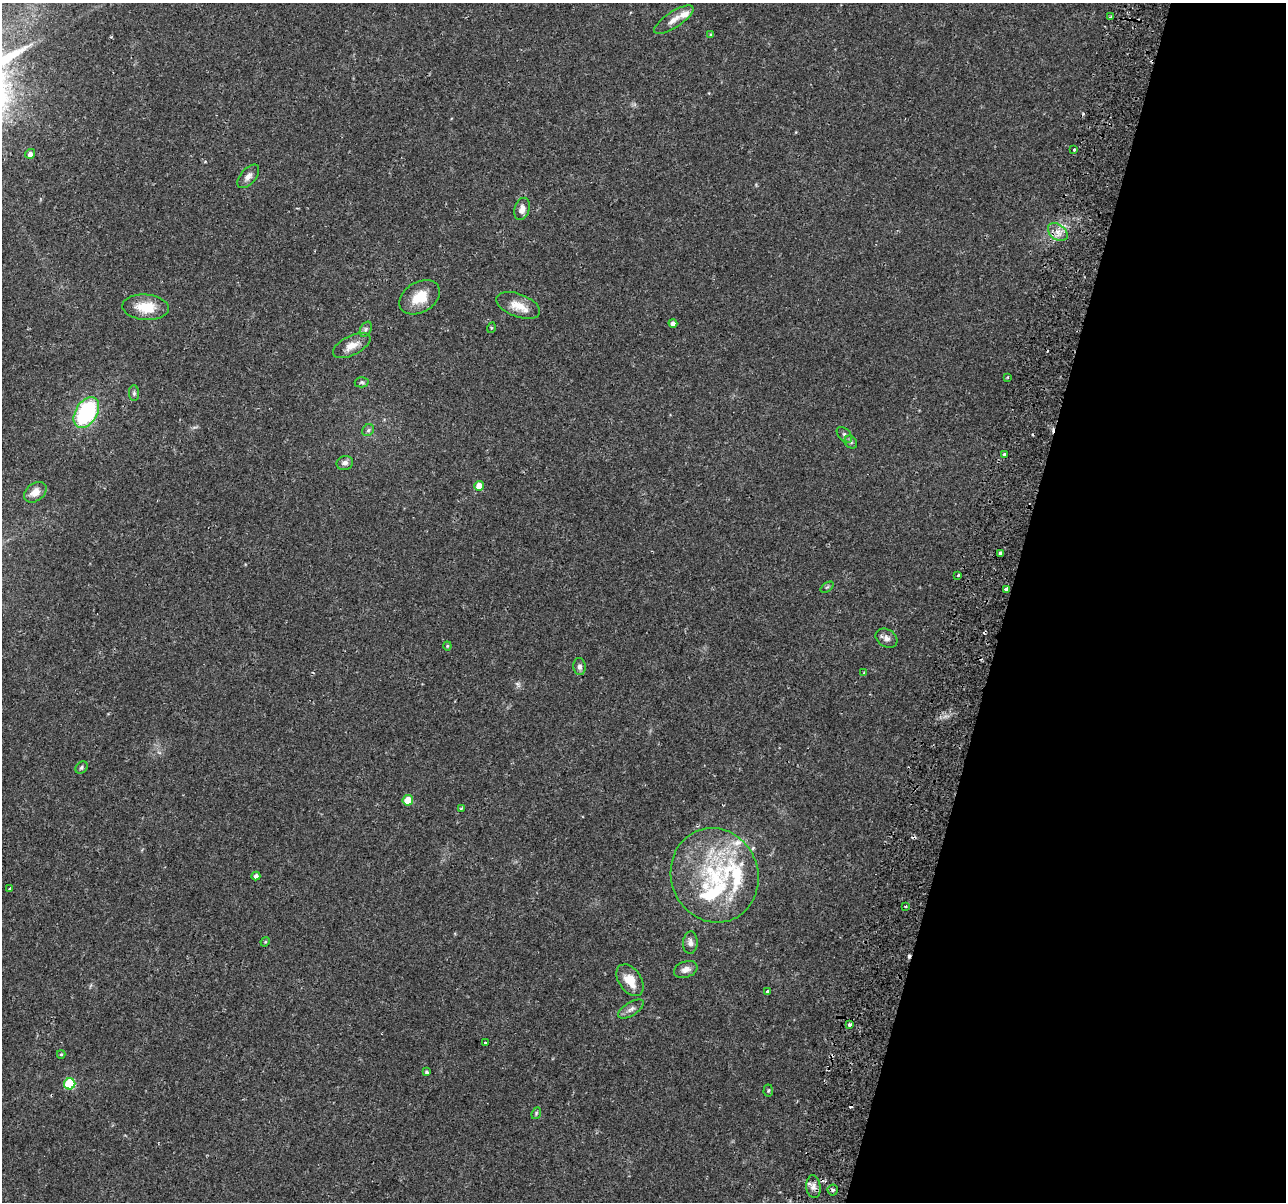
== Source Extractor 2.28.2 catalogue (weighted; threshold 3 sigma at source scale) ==
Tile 8 of 4 x 4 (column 4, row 2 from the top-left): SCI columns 3919-5202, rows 2694-3893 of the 5279 x 5444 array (HDU 1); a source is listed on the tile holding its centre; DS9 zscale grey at full resolution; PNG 1288 x 1204 px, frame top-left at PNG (2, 3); each listed source drawn as its Kron ellipse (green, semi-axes under 4 px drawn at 4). Shown black and unused: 22% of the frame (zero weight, under 2 of 3 exposures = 5% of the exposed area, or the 3 px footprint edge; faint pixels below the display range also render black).
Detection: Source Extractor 2.28.2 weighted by HDU 2 'WHT'; one run over the whole footprint, this tile lists its part. Background 0.0342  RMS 0.0034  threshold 0.0154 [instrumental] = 3 sigma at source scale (4.5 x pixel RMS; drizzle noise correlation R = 1.50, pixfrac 1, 0.0396/0.0396 arcsec/px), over >= 5 px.
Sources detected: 68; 6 cosmic-ray / hot-pixel residue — neither listed nor drawn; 6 inside a brighter listed object's ellipse — not listed separately; the other 56 listed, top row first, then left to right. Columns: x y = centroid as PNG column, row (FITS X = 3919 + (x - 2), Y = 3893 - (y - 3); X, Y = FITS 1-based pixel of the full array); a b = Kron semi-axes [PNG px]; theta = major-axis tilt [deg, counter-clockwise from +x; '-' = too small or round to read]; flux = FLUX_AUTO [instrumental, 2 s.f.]
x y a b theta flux
1110 17 4 3 - 0.41
674 20 23 8 33 2.9
711 34 4 3 - 0.38
1074 150 3 3 - 0.69
30 154 5 4 - 1.5
248 176 14 7 48 1.9
522 209 11 7 73 2.1
1058 232 11 7 -35 2.5
420 297 22 15 31 7.3
518 305 23 11 -21 5.1
146 307 23 12 -4 7.9
673 323 4 4 - 1.2
491 328 5 3 - 0.32
366 329 8 5 61 0.83
352 346 20 9 27 3.6
1007 377 3 3 - 0.33
362 382 7 5 -1 0.59
134 393 7 5 -90 0.7
86 412 17 10 58 36
368 430 6 5 - 0.71
844 435 9 5 -46 0.89
851 442 7 5 -47 0.65
1004 454 3 3 - 1.2
345 463 8 7 - 1.3
479 486 5 5 - 4.4
35 492 12 8 37 2.8
1000 553 3 3 - 1.5
958 575 3 2 - 0.64
827 587 7 4 36 0.52
1006 589 4 3 - 3.8
886 638 11 8 -31 1.8
447 646 4 4 - 0.39
580 667 8 6 -84 1.1
864 673 4 2 - 0.33
81 767 7 5 47 0.64
408 800 5 5 - 7.3
461 808 4 3 - 0.38
715 875 47 43 -70 39
256 876 4 4 - 1.3
10 889 3 3 - 0.48
906 906 3 3 - 0.43
265 942 5 4 - 0.32
690 943 11 7 87 1.6
686 969 12 8 19 2
630 980 18 11 -55 5.6
768 991 4 3 - 0.9
631 1009 15 6 32 1.6
850 1024 3 3 - 1.8
485 1042 3 2 - 0.51
61 1054 4 4 - 0.33
427 1072 4 3 - 0.61
70 1084 5 5 - 21
768 1090 6 4 86 0.51
536 1113 6 4 70 0.45
813 1187 11 7 -83 1.8
833 1190 5 5 - 0.6
Overlapping masked pixels (flux is a lower limit): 1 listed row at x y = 1006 589